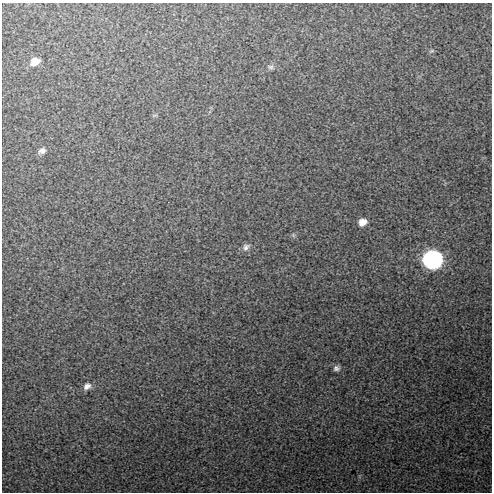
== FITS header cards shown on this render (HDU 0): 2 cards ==
NAXIS1  =                  490 / Axis length
NAXIS2  =                  490 / Axis length

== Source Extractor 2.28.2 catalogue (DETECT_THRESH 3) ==
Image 490 x 490 px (HDU 0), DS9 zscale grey, 1 PNG px = 1 image px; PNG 494 x 494 px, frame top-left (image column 1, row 490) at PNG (2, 3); no overlay
Background 23.8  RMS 1.5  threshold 4.61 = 3 sigma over >= 5 px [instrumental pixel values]
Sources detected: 10; all 10 listed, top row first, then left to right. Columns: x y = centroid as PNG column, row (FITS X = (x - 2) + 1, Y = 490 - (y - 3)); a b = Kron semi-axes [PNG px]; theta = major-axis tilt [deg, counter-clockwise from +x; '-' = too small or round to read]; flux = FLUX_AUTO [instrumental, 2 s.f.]
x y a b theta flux
432 51 7 4 19 150
35 61 10 7 28 1100
270 67 9 6 -10 310
42 151 9 7 22 450
362 222 8 7 - 900
293 235 6 4 -72 140
246 247 11 8 45 440
433 260 10 9 - 56000
336 368 8 7 - 350
87 386 10 8 35 530